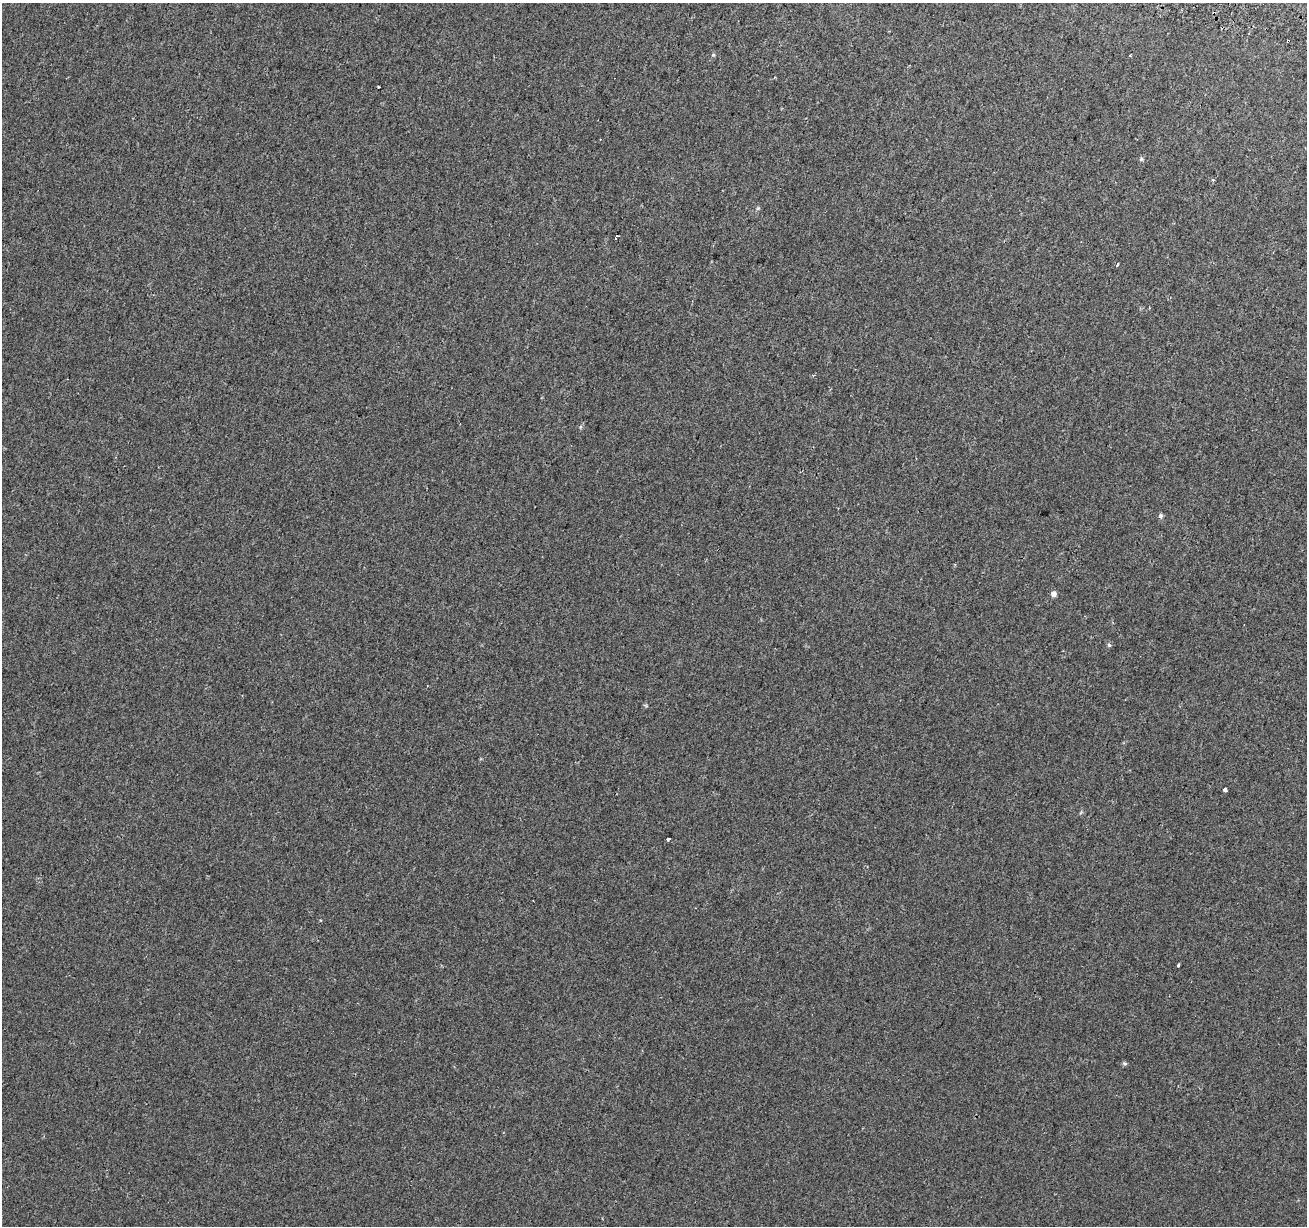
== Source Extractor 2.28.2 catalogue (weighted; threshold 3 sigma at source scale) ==
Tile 10 of 4 x 4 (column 2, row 3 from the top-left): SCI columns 1325-2629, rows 1501-2724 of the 5264 x 5510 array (HDU 1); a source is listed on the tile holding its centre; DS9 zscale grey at full resolution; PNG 1309 x 1228 px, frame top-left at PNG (2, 3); no overlay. Shown black and unused: <1% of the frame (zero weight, under 2 of 3 exposures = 3% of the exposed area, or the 3 px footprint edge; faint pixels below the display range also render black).
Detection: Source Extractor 2.28.2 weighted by HDU 2 'WHT'; one run over the whole footprint, this tile lists its part. Background 1.88e-04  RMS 0.0038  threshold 0.0173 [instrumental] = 3 sigma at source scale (4.5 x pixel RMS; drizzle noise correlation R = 1.50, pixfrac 1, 0.0396/0.0396 arcsec/px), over >= 5 px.
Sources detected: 13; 1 cosmic-ray / hot-pixel residue — not listed; the other 12 listed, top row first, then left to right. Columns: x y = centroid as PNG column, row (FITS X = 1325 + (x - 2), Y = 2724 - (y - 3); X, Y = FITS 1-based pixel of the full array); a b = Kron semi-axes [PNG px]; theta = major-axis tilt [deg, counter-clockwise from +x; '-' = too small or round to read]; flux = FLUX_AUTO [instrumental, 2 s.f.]
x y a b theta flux
1288 41 3 2 - 0.4
1141 159 6 5 - 0.58
1213 180 4 4 - 0.52
616 238 5 2 - 0.55
1117 265 3 3 - 1
1160 516 6 6 - 0.77
1053 594 7 6 - 1.3
1109 645 6 4 -44 0.5
1225 790 3 3 - 2.5
668 839 4 3 - 1.6
1178 965 3 3 - 1.3
1124 1063 7 3 -19 0.51
Overlapping masked pixels (flux is a lower limit): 1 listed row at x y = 1288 41